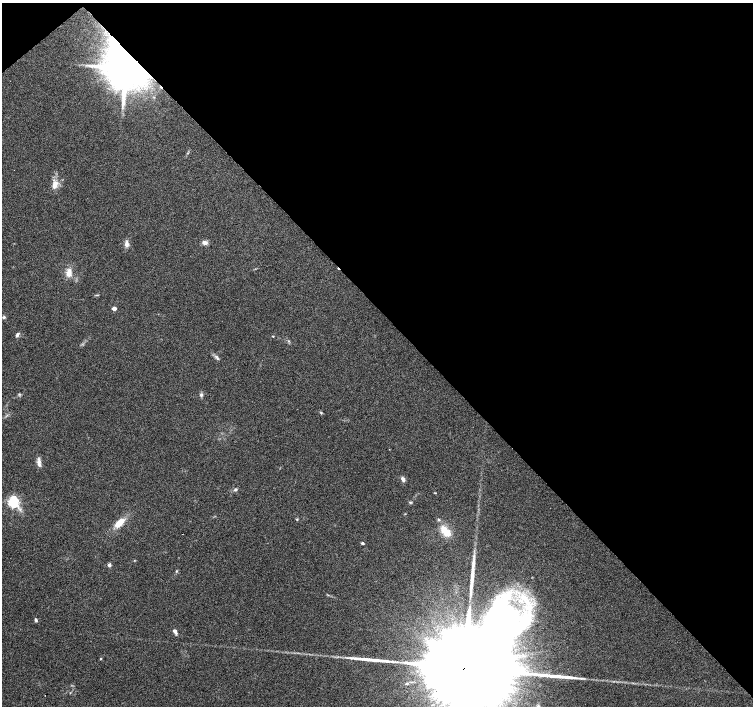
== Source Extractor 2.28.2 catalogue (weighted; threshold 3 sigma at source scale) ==
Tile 3 of 4 x 4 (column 3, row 1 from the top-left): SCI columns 3007-4508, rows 4366-5772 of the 6015 x 5983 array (HDU 1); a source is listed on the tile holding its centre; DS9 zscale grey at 2 x 2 block average (1 PNG px = mean of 2 x 2 image px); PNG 755 x 708 px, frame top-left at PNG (2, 3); no overlay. Shown black and unused: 45% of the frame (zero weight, under 4 of 7 exposures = <1% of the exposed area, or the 3 px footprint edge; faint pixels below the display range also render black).
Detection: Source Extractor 2.28.2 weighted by HDU 2 'WHT'; one run over the whole footprint, this tile lists its part. Background 0.0919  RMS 0.0039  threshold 0.0158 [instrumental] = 3 sigma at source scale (4.09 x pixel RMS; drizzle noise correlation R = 1.36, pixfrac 0.8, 0.0396/0.0396 arcsec/px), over >= 5 px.
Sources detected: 34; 1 cosmic-ray / hot-pixel residue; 3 long thin detections or spike segments (spike, bleed or trail) — not listed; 1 inside a brighter listed object's ellipse — not listed separately; the other 29 listed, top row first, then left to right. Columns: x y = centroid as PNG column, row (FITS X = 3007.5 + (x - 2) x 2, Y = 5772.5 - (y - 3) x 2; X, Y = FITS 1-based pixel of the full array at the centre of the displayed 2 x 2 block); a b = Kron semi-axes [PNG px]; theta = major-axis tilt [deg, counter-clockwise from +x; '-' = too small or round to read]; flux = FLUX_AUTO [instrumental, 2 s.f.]
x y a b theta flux
126 69 11 9 -70 3700
55 185 12 7 73 7.6
205 243 6 5 - 3.8
126 244 9 5 90 3.8
69 273 11 7 83 7.1
114 308 3 3 - 4.8
4 317 5 4 - 1.4
17 335 7 4 66 1.9
273 336 3 2 - 0.56
217 359 4 3 - 1.2
19 394 4 2 - 0.89
201 395 5 4 - 1.6
321 413 4 3 - 0.82
39 462 9 5 -83 4.2
403 479 7 5 -65 2.3
235 489 5 4 - 1.5
435 493 4 2 - 0.51
13 502 4 4 - 110
410 502 4 2 - 0.75
297 519 3 3 - 0.72
119 523 13 6 42 13
445 531 16 8 -46 14
362 543 3 2 - 1.8
109 565 4 4 - 2.1
176 571 4 3 - 0.81
36 620 5 3 - 1.3
175 631 7 4 -58 2.8
101 659 3 3 - 0.62
464 668 52 15 39 62000
Overlapping masked pixels (flux is a lower limit): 2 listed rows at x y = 126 69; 464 668
Isophote crosses this tile's border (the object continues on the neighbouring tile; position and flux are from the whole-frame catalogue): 1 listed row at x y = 464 668